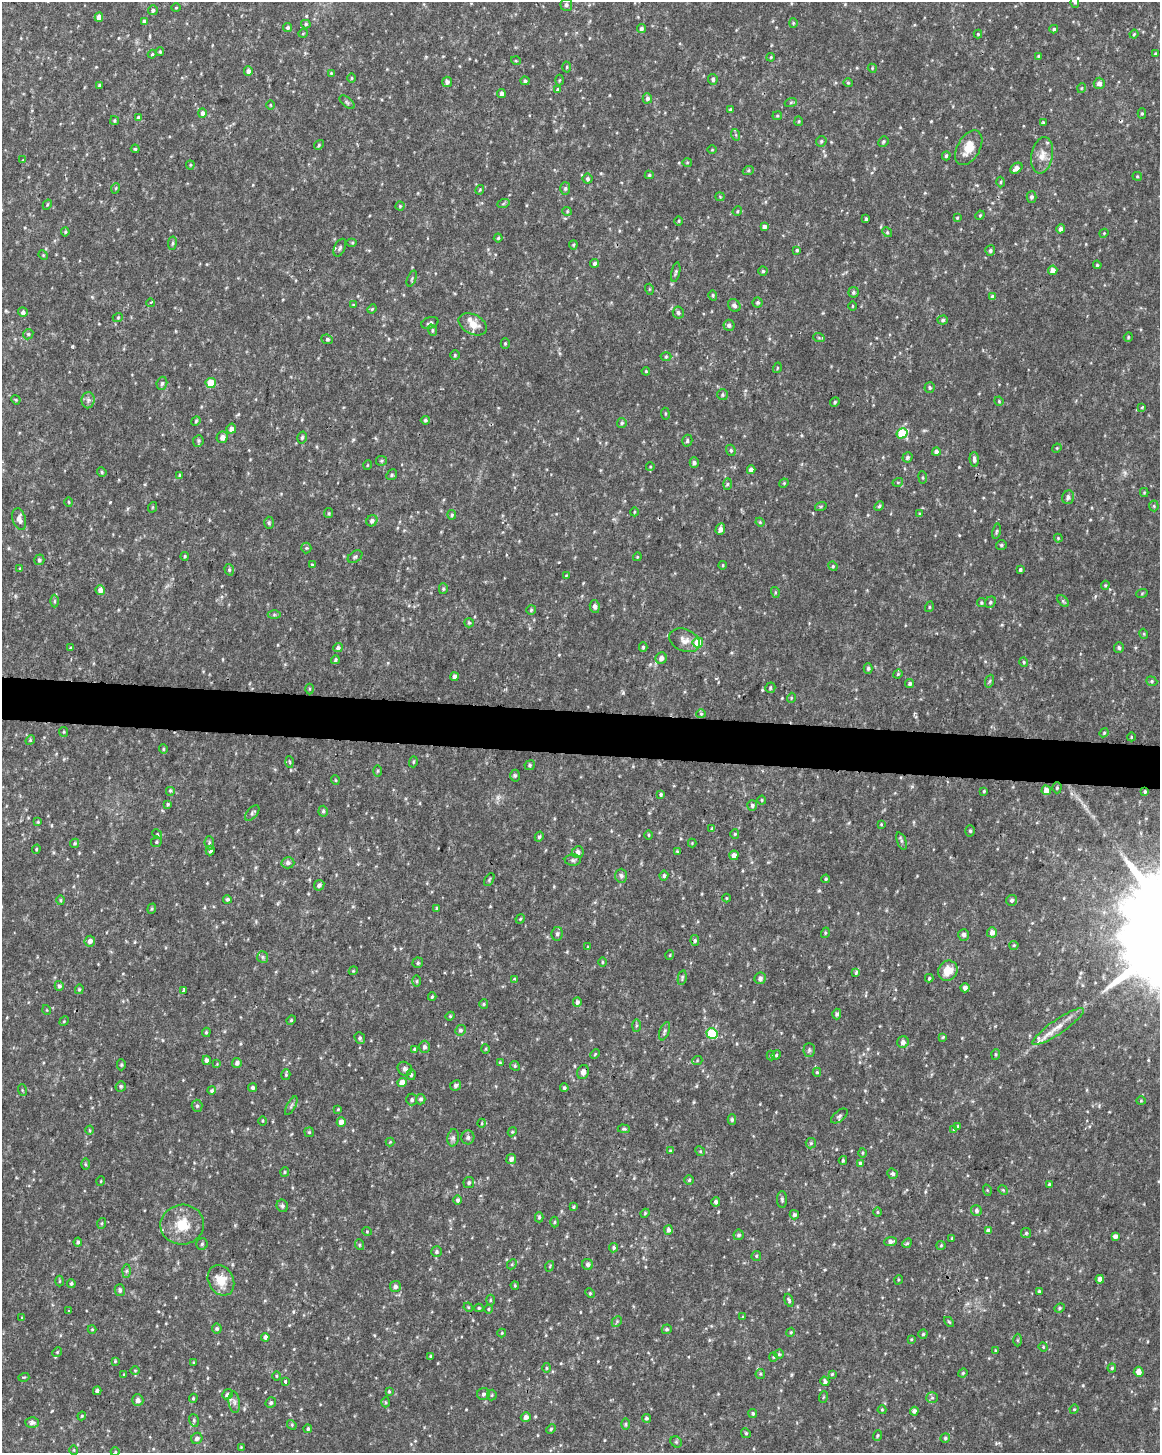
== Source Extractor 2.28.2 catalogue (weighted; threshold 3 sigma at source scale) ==
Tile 7 of 4 x 3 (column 3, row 2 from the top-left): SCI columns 2315-3472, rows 1685-3135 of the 4637 x 4872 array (HDU 1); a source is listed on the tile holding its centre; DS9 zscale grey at full resolution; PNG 1162 x 1455 px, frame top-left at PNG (2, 2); each listed source drawn as its Kron ellipse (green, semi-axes under 4 px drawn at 4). Shown black and unused: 3% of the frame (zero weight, under 2 of 3 exposures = <1% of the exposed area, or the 3 px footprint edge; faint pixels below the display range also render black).
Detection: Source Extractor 2.28.2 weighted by HDU 2 'WHT'; one run over the whole footprint, this tile lists its part. Background 0.0238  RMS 0.0062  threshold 0.0279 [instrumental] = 3 sigma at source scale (4.5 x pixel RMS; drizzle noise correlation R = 1.50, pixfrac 1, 0.0396/0.0396 arcsec/px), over >= 5 px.
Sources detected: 513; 3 inside a brighter listed object's ellipse — not listed separately; of the other 510, all 500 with FLUX_AUTO >= 0.468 (the completeness limit of this list) listed and drawn (10 fainter detections not listed), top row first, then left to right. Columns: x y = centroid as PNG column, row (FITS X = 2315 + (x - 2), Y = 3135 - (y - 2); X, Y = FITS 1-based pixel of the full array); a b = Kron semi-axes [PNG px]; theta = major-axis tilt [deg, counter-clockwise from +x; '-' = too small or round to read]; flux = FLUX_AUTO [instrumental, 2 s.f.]
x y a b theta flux
1075 2 6 4 87 1.4
566 5 6 6 - 1.9
176 8 5 3 - 0.51
153 10 5 5 - 1.4
99 17 4 4 - 3.9
144 22 4 4 - 1.9
793 23 4 4 - 0.64
306 24 5 4 - 0.94
288 27 4 4 - 1.3
641 28 4 4 - 1.2
1054 29 4 3 - 0.92
303 33 4 3 - 0.55
978 34 4 4 - 0.62
1134 34 4 4 - 0.72
160 52 4 4 - 0.65
1155 53 4 3 - 0.48
152 54 4 4 - 0.72
1038 56 4 4 - 0.59
771 57 4 3 - 0.62
516 61 5 3 - 0.54
567 67 5 3 - 0.67
872 68 5 3 - 0.56
248 71 5 4 - 2.2
331 73 4 4 - 0.53
352 78 5 3 - 0.57
713 79 5 4 - 1.6
559 80 5 3 - 0.61
525 81 4 4 - 1.3
447 82 5 5 - 1.9
848 83 4 4 - 0.69
1099 83 5 5 - 2.8
100 85 3 3 - 0.92
1082 88 5 3 - 0.52
558 90 4 3 - 8
501 94 4 3 - 2.2
647 98 5 4 - 1.5
347 102 9 4 -39 1.2
791 102 6 4 20 0.75
270 105 4 3 - 0.52
731 110 4 4 - 1.1
202 113 5 4 - 2
1142 113 5 4 - 0.83
777 116 5 4 - 0.71
138 117 4 3 - 1.1
114 120 4 3 - 0.67
799 121 5 4 - 0.8
1043 122 4 3 - 0.66
736 135 6 4 -72 0.75
821 141 5 5 - 0.92
883 142 5 5 - 0.96
319 145 5 4 - 0.79
969 148 19 11 60 9.6
135 149 4 3 - 0.72
712 150 4 3 - 0.47
1042 155 18 10 80 6.4
946 156 4 4 - 1
23 160 3 3 - 0.51
687 162 5 3 - 0.57
190 165 4 4 - 0.69
1016 168 7 4 36 3.7
748 171 6 3 19 0.71
649 175 4 4 - 0.85
1137 176 5 4 - 0.7
587 179 5 5 - 1.2
1001 182 5 3 - 0.67
116 188 5 3 - 0.65
565 188 6 5 - 1.2
480 190 5 3 - 0.58
720 197 4 4 - 0.6
1032 197 5 5 - 1.3
503 204 6 4 19 0.78
47 205 5 3 - 0.63
400 206 4 4 - 0.65
567 211 4 4 - 0.67
737 211 5 4 - 0.74
980 215 5 4 - 0.66
957 218 4 4 - 0.58
866 219 3 3 - 0.86
679 221 5 3 - 0.66
764 227 4 4 - 2.1
1060 229 5 4 - 2.2
65 232 4 4 - 0.68
887 232 5 4 - 0.84
1104 233 4 3 - 0.56
498 238 4 4 - 0.82
172 243 7 3 82 0.88
352 243 5 3 - 0.68
573 245 4 4 - 0.64
340 248 9 5 64 1.6
797 250 4 4 - 0.77
990 250 5 5 - 1.4
43 255 5 4 - 0.59
595 263 4 4 - 1.3
1097 265 4 3 - 0.68
1053 270 5 4 - 3.9
763 271 4 4 - 0.94
676 272 10 4 77 1.1
412 279 8 3 69 0.78
649 289 5 3 - 0.57
853 292 5 5 - 1.2
713 295 5 4 - 0.89
993 297 4 4 - 2.4
758 302 5 5 - 1.1
150 303 4 3 - 0.96
353 305 4 3 - 0.62
734 305 7 5 -50 1.7
852 306 4 3 - 0.49
372 309 4 4 - 0.66
23 312 5 4 - 1.7
678 313 6 5 - 1.6
118 317 5 3 - 0.58
943 320 5 4 - 0.95
430 323 9 5 18 1.6
473 324 15 9 -28 6.6
729 325 5 5 - 1.6
432 330 6 4 -71 0.94
28 334 5 4 - 1
1128 337 5 4 - 0.72
819 338 6 3 -19 0.74
327 339 6 4 -23 1.4
505 343 5 4 - 0.7
455 355 5 5 - 0.8
666 357 5 3 - 0.76
777 368 5 3 - 0.56
646 371 4 3 - 0.57
162 383 7 5 73 1.4
211 383 5 5 - 15
930 387 5 5 - 1
722 395 5 5 - 1.1
16 400 5 3 - 0.6
88 400 8 6 89 1.7
999 401 5 4 - 0.66
835 402 5 4 - 0.89
1142 407 3 3 - 1.1
665 414 6 3 -82 0.68
425 420 4 4 - 1.2
196 421 5 4 - 0.76
622 423 5 5 - 1.1
231 429 5 4 - 2.7
902 433 6 5 - 22
222 437 6 5 - 3.4
302 438 6 4 74 1.1
198 441 6 5 - 1
687 441 6 5 - 1.3
1057 448 5 4 - 0.65
731 450 6 4 -69 0.88
936 452 4 4 - 2
907 457 5 5 - 1.5
974 460 7 4 -86 2.1
381 461 5 5 - 0.87
694 463 5 4 - 1.5
368 465 5 3 - 0.48
650 467 4 3 - 0.49
751 470 4 4 - 3.1
102 472 5 4 - 0.78
180 475 4 4 - 0.7
392 475 6 5 - 1.1
923 477 6 3 -82 0.69
898 482 5 3 - 0.67
784 483 5 4 - 0.59
727 484 5 3 - 0.88
1144 492 4 4 - 0.63
1068 497 7 6 - 1.6
69 502 5 3 - 0.62
821 506 6 4 19 0.79
879 506 5 4 - 0.98
1154 506 5 5 - 0.83
153 507 5 3 - 0.59
634 512 4 3 - 0.57
329 513 5 4 - 0.72
919 514 4 3 - 0.74
452 515 5 4 - 0.96
19 519 11 6 -74 3.6
372 521 6 5 - 1.8
760 522 4 4 - 0.63
269 523 6 5 - 0.98
720 529 6 4 71 2.8
996 531 8 3 80 0.86
1058 538 4 3 - 0.58
1001 545 5 4 - 1
306 548 5 5 - 0.81
185 556 4 3 - 0.69
355 557 8 5 35 1.3
637 557 4 3 - 0.54
39 560 5 5 - 1.3
312 565 4 3 - 0.63
723 565 4 3 - 0.54
833 566 5 4 - 0.74
19 568 3 3 - 1
229 570 6 4 -72 0.9
1020 570 3 3 - 0.93
566 576 3 3 - 0.52
1105 585 4 3 - 0.69
443 589 5 4 - 0.96
100 590 5 5 - 3.4
775 592 5 3 - 0.8
1142 593 6 3 20 0.65
54 601 6 4 89 0.98
1063 601 7 4 -46 1
990 602 6 5 - 1.1
981 603 4 4 - 0.79
595 606 6 5 - 2
929 607 5 3 - 0.65
531 610 5 5 - 0.82
274 614 6 4 0 0.96
469 623 5 4 - 0.84
1144 634 5 3 - 0.62
684 640 16 11 -23 4.8
698 642 5 5 - 15
643 647 5 4 - 0.93
1119 647 5 5 - 1.3
70 648 4 3 - 0.53
338 648 5 4 - 1.7
661 658 6 5 - 2.9
335 660 4 4 - 0.96
1024 662 5 4 - 0.75
868 668 5 4 - 1.1
898 674 5 4 - 0.67
454 677 4 4 - 2.6
990 681 6 4 70 0.86
1152 681 5 4 - 0.98
910 683 4 4 - 1.4
770 688 5 4 - 0.97
309 689 5 3 - 0.62
791 698 5 3 - 0.53
701 714 4 4 - 0.71
64 732 5 4 - 0.7
1104 733 5 4 - 0.7
1131 737 4 3 - 0.51
30 740 5 4 - 0.75
163 749 5 4 - 0.73
290 762 5 3 - 0.63
413 762 5 4 - 0.76
530 765 5 5 - 1.1
377 771 6 4 88 0.68
515 776 6 4 89 1.1
335 780 5 3 - 0.51
1057 788 5 4 - 0.93
1046 790 5 4 - 4.7
170 791 4 4 - 0.94
984 791 3 3 - 0.7
1145 792 3 3 - 0.88
661 794 4 3 - 1.1
762 800 4 4 - 0.6
168 804 4 3 - 1
752 805 5 5 - 1.5
323 811 5 4 - 1
252 813 9 5 49 1.3
38 822 4 4 - 0.59
881 824 3 3 - 0.57
712 829 4 3 - 0.71
970 831 5 5 - 1
157 834 5 4 - 0.7
735 834 5 4 - 0.69
649 835 5 3 - 0.66
539 837 5 4 - 1.2
901 841 9 4 -68 1.3
156 842 5 5 - 1
75 843 5 4 - 0.99
209 843 6 4 -84 1.1
692 843 4 4 - 0.49
36 849 5 3 - 0.71
210 850 5 4 - 1.8
677 851 4 4 - 0.63
578 852 6 5 - 2.4
734 855 5 4 - 3.4
573 860 8 5 -1 1.4
288 863 6 5 - 2.3
621 876 7 6 - 1.7
664 876 5 4 - 1.2
826 879 4 3 - 0.79
489 880 7 4 60 0.81
319 885 5 5 - 1.9
726 898 4 3 - 0.48
227 899 4 4 - 1.2
61 900 5 3 - 0.73
1011 900 5 5 - 1.6
437 908 4 3 - 0.93
152 909 5 4 - 0.79
520 919 5 3 - 0.62
992 932 5 5 - 3.9
825 933 5 3 - 0.66
557 934 7 5 80 1.6
964 935 6 5 - 1.8
90 941 5 5 - 2.5
695 941 5 4 - 1.3
1014 945 4 4 - 0.74
588 947 3 3 - 0.62
670 955 5 3 - 0.56
263 957 6 5 - 1.2
602 962 5 3 - 0.65
418 963 5 5 - 1
353 971 4 3 - 0.55
948 971 10 9 - 8.7
856 972 4 3 - 2.2
682 978 7 3 78 0.94
760 978 6 5 - 1.8
929 978 4 4 - 0.79
515 979 3 3 - 1.6
417 981 6 4 89 0.74
59 986 5 4 - 1.5
965 988 4 4 - 2.7
79 989 5 4 - 0.74
184 990 4 3 - 0.84
432 997 4 3 - 0.83
577 1002 4 4 - 2.1
484 1004 5 4 - 0.78
47 1010 5 3 - 0.48
837 1014 5 4 - 1.5
450 1016 4 4 - 0.65
291 1020 5 4 - 0.77
64 1021 5 4 - 0.65
636 1026 6 3 89 0.87
1058 1027 30 7 34 7.8
460 1030 5 5 - 1.2
665 1031 9 5 68 1.5
206 1032 5 4 - 0.79
712 1033 5 5 - 27
943 1037 4 4 - 0.74
360 1038 6 5 - 1.3
903 1042 6 5 - 2.5
424 1047 6 5 - 1.9
414 1049 4 3 - 0.7
486 1049 5 3 - 0.61
809 1050 7 5 89 1.2
595 1054 5 3 - 0.62
996 1054 5 3 - 0.73
776 1055 5 4 - 0.77
771 1056 5 4 - 0.8
206 1060 4 4 - 1.7
697 1061 5 3 - 0.65
237 1063 5 4 - 2
500 1063 4 3 - 0.64
217 1064 4 4 - 0.51
121 1065 6 4 89 0.83
515 1066 5 4 - 0.73
405 1069 7 6 - 2.2
583 1072 7 5 71 2.8
817 1072 4 4 - 0.91
286 1075 5 4 - 0.84
411 1075 5 4 - 1.1
402 1082 5 4 - 5
456 1085 5 5 - 1.7
121 1086 5 5 - 1.2
253 1088 4 4 - 1.4
564 1088 4 4 - 1
22 1090 6 3 -71 0.68
212 1090 4 4 - 1
421 1099 5 5 - 1.4
412 1100 6 5 - 1.2
1141 1101 4 4 - 0.59
197 1106 6 5 - 1.2
291 1106 10 3 61 1.1
338 1109 4 4 - 0.6
839 1116 10 5 39 1.5
732 1120 5 4 - 1.1
263 1121 5 3 - 0.62
341 1122 4 4 - 4.1
482 1123 4 3 - 0.55
958 1126 4 3 - 0.56
624 1129 6 4 -1 0.88
954 1129 3 3 - 2
90 1130 4 3 - 0.62
309 1132 5 5 - 0.83
512 1132 5 3 - 0.62
468 1137 7 6 - 1.7
453 1138 8 5 80 1.6
390 1142 4 4 - 0.55
811 1143 5 5 - 0.97
670 1151 4 4 - 0.71
700 1151 5 4 - 0.84
862 1153 5 3 - 0.68
511 1159 5 4 - 2.5
843 1160 4 3 - 0.75
861 1163 4 4 - 2.5
85 1164 6 4 -89 0.78
285 1172 5 4 - 0.71
893 1174 5 5 - 1.2
689 1180 5 5 - 0.88
101 1181 5 3 - 0.48
469 1183 5 5 - 1.4
1049 1184 3 3 - 0.72
987 1190 6 3 -72 0.58
1003 1190 5 4 - 0.61
782 1199 8 5 -89 1.4
457 1200 5 4 - 1.4
716 1202 5 4 - 1.5
282 1206 6 5 - 1.5
573 1207 4 3 - 0.79
976 1211 6 5 - 1.7
877 1212 5 3 - 0.69
645 1213 4 4 - 0.69
794 1215 5 4 - 1.6
539 1217 5 4 - 0.77
554 1222 5 3 - 0.72
102 1223 5 3 - 0.73
182 1225 22 20 7 16
668 1230 5 4 - 2.1
367 1231 5 3 - 0.51
989 1231 4 4 - 4.1
1026 1233 5 5 - 0.95
738 1235 5 5 - 1.3
1115 1236 4 4 - 2.2
952 1238 3 3 - 0.61
891 1241 6 4 6 2.4
78 1242 4 4 - 1.2
907 1243 5 4 - 0.83
202 1244 6 5 - 1.1
360 1245 5 3 - 0.7
941 1245 4 4 - 0.69
614 1248 4 4 - 1.2
436 1252 5 5 - 1.2
756 1256 5 4 - 0.74
512 1264 5 4 - 0.77
588 1264 6 5 - 1.7
550 1266 5 3 - 0.57
127 1271 6 4 88 1.1
1100 1279 4 4 - 2.9
221 1280 16 12 -62 11
898 1280 5 3 - 0.6
59 1281 5 3 - 0.56
71 1283 4 4 - 1.1
515 1285 4 3 - 0.64
395 1287 5 5 - 2.3
120 1290 6 5 - 1.5
1039 1291 3 3 - 0.87
590 1293 5 4 - 0.81
490 1300 5 3 - 0.66
789 1300 7 4 -70 0.98
468 1307 5 4 - 0.62
479 1308 4 4 - 0.87
1060 1308 5 4 - 1
488 1309 4 3 - 0.65
69 1311 3 3 - 3
743 1317 4 3 - 0.59
22 1318 4 4 - 0.63
617 1321 6 4 46 0.78
949 1322 6 3 -44 0.69
92 1329 4 4 - 0.59
217 1329 5 5 - 1.4
667 1329 5 4 - 1.2
791 1332 4 3 - 0.61
502 1333 4 4 - 0.56
923 1334 4 4 - 0.82
265 1337 4 4 - 2.1
911 1339 4 3 - 0.61
1017 1340 6 4 -90 0.85
1043 1347 5 4 - 0.63
996 1351 4 3 - 0.64
57 1352 5 4 - 0.74
779 1354 4 4 - 0.81
431 1356 4 3 - 1.1
773 1357 4 4 - 0.67
115 1361 4 4 - 0.59
193 1362 4 3 - 0.51
546 1368 5 3 - 0.67
1112 1368 4 4 - 0.83
135 1371 5 3 - 0.51
1139 1372 5 5 - 4
963 1373 5 4 - 0.72
124 1374 4 3 - 0.52
760 1374 5 4 - 0.76
832 1374 4 4 - 0.7
276 1376 5 3 - 0.55
24 1377 5 3 - 0.58
825 1381 5 4 - 1.6
286 1382 3 3 - 4.2
97 1391 4 4 - 1.6
389 1392 4 3 - 0.69
227 1394 6 4 39 1.2
483 1394 6 6 - 1.5
492 1395 5 5 - 0.75
823 1397 6 3 70 0.66
193 1398 5 4 - 0.83
932 1398 6 5 - 1.2
138 1400 6 5 - 2.5
234 1402 11 5 -83 2.3
386 1402 5 3 - 0.67
271 1403 5 5 - 1.4
1074 1409 5 4 - 0.63
882 1410 4 4 - 0.65
914 1411 4 4 - 2
753 1413 4 4 - 1.1
82 1416 4 4 - 0.61
526 1417 5 4 - 2.5
646 1418 4 4 - 1.1
194 1420 6 4 -71 0.91
32 1422 6 5 - 2.1
626 1424 6 4 90 0.77
292 1425 5 4 - 0.78
308 1429 4 4 - 1.1
551 1429 5 4 - 0.8
746 1433 5 4 - 0.83
877 1435 5 4 - 0.87
197 1438 6 5 - 2
945 1438 5 4 - 1.1
676 1442 6 5 - 0.94
241 1447 4 3 - 0.54
74 1450 5 3 - 0.51
115 1452 4 3 - 0.48
Overlapping masked pixels (flux is a lower limit): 1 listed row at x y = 1145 792
Isophote crosses this tile's border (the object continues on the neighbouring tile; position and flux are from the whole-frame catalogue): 1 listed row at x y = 1075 2